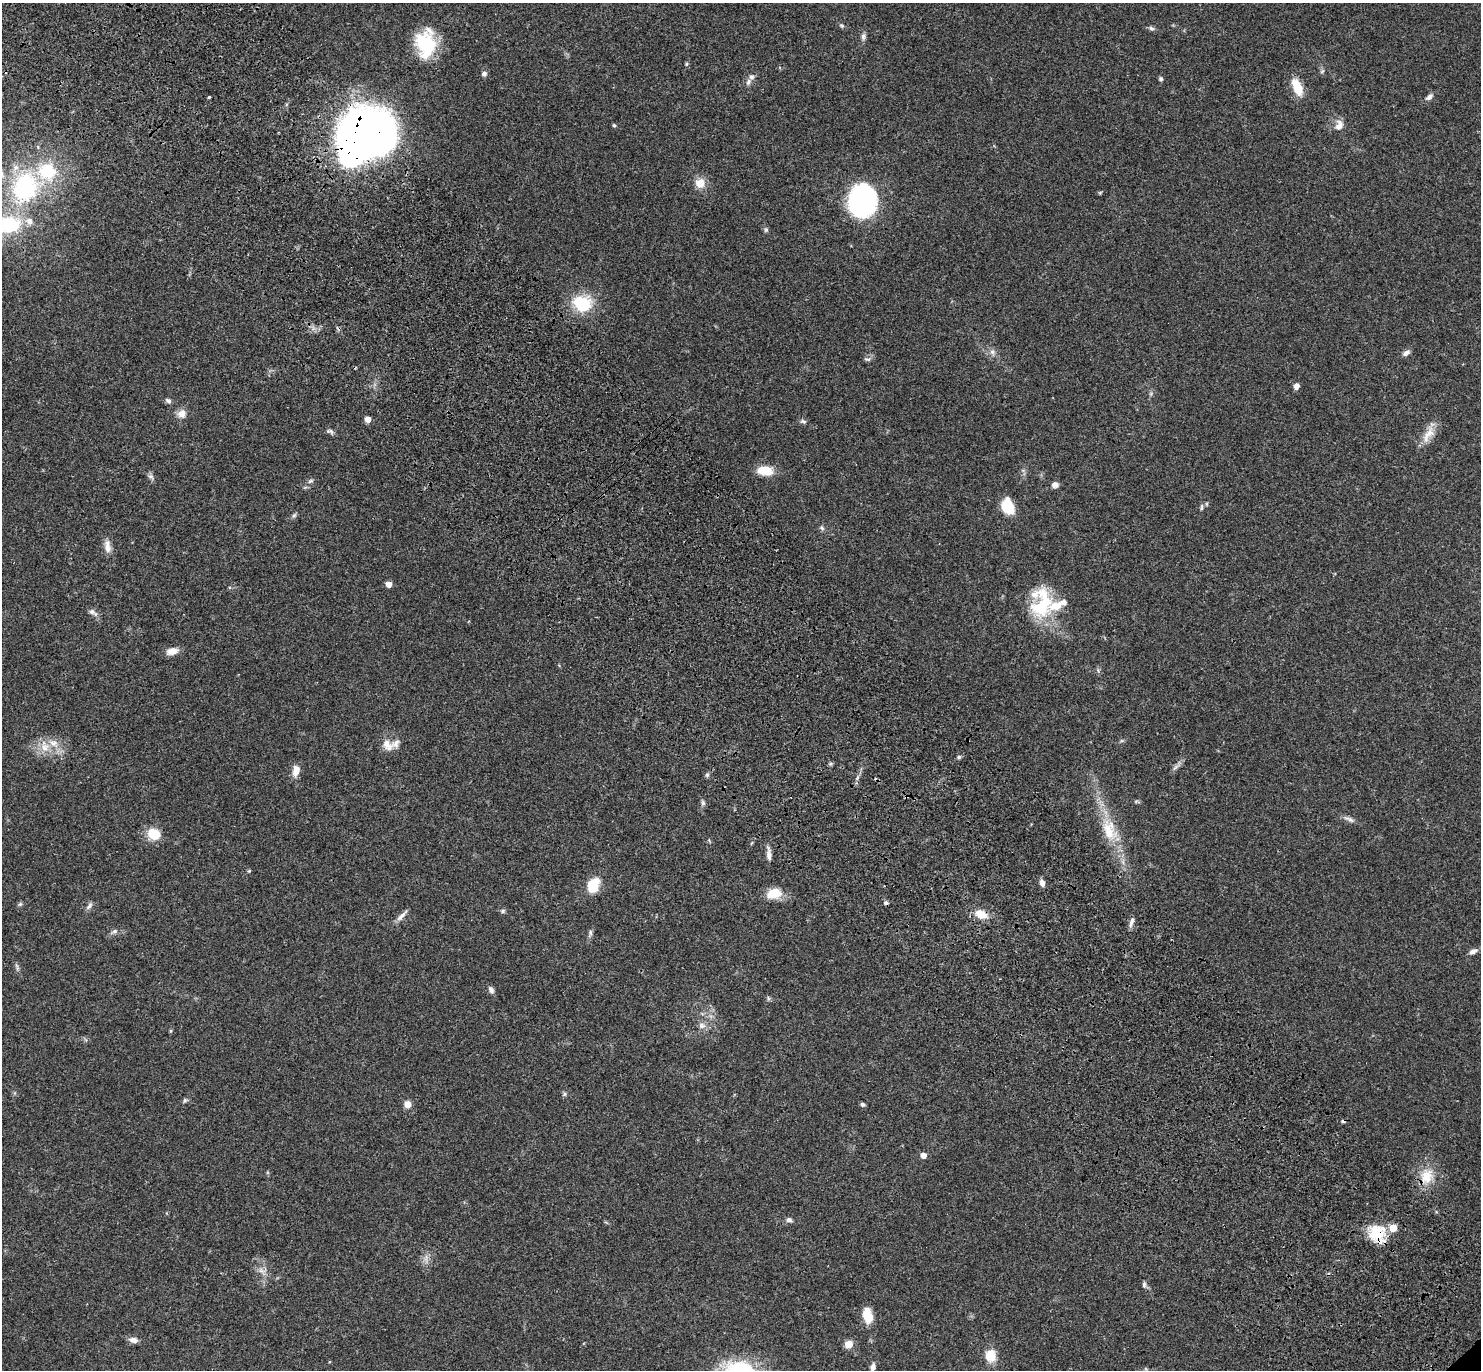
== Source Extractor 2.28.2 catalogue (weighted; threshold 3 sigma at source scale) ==
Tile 11 of 4 x 4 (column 3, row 3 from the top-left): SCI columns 3057-4535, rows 1614-2981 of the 6115 x 6104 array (HDU 1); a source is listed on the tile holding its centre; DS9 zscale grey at full resolution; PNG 1483 x 1372 px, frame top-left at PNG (2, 3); no overlay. Shown black and unused: <1% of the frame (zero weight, under 3 of 4 exposures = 6% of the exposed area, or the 3 px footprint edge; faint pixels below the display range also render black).
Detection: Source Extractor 2.28.2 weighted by HDU 2 'WHT'; one run over the whole footprint, this tile lists its part. Background 0.0501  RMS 0.0055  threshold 0.0245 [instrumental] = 3 sigma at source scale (4.5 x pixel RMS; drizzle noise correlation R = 1.50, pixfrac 1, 0.05/0.05 arcsec/px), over >= 5 px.
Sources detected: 103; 1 inside a brighter object's white glare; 3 cosmic-ray / hot-pixel residue — not listed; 9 inside a brighter listed object's ellipse — not listed separately; the other 90 listed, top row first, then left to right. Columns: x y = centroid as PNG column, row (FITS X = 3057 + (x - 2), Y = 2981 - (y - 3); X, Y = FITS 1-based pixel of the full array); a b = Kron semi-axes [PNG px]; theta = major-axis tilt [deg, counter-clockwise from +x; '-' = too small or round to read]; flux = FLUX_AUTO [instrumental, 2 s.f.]
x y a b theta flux
842 26 8 4 -44 0.89
1151 28 8 5 -29 1.2
863 36 10 6 84 1.7
425 44 31 21 -88 29
686 64 5 4 - 0.68
1322 71 6 3 20 0.69
484 74 6 5 - 1.5
1161 79 5 5 - 0.94
749 82 10 6 61 1.9
1297 87 18 9 -66 12
209 97 3 3 - 0.87
1429 97 10 6 41 2.1
614 125 5 4 - 0.65
1339 125 15 10 66 4
364 133 55 45 -19 300
700 183 13 12 - 5.9
25 188 31 25 73 62
1100 192 6 4 20 0.59
862 201 22 18 88 160
8 225 22 15 5 36
766 230 7 5 69 0.89
582 303 23 19 -14 21
992 352 9 6 -61 1.8
1406 353 10 6 37 1.9
867 359 9 5 -2 1.2
1296 386 7 6 - 2.3
168 401 8 6 -34 1.4
182 414 11 10 - 3.8
368 419 4 4 - 5.1
803 421 9 5 -6 1.2
330 431 11 5 -22 1.4
1428 434 29 10 60 7
765 471 15 9 -5 12
151 476 8 6 -2 1.3
310 481 9 4 27 1.1
1055 485 7 6 - 2.9
1008 507 12 10 -71 20
1202 507 9 4 85 0.97
294 515 6 6 - 0.97
822 528 8 5 -37 1.1
107 546 18 8 -86 3.9
388 584 5 4 - 5.1
1041 605 35 22 46 29
92 612 11 7 -34 2
172 651 15 8 14 4.3
387 745 18 12 -54 5.4
45 747 13 12 - 6.6
959 757 5 5 - 0.82
831 764 5 5 - 0.88
1175 767 13 3 45 1.7
296 771 13 8 76 4.8
707 775 5 5 - 0.95
906 797 5 4 - 0.67
703 803 7 5 -75 1.3
1349 819 18 5 -23 2.3
1109 830 32 18 -73 17
153 834 13 10 -28 13
769 855 14 6 -87 2.8
249 871 5 4 - 0.55
1042 883 8 6 -74 2.5
593 886 14 10 71 14
774 893 19 13 12 8.9
20 904 6 4 43 0.84
89 906 11 5 49 1.6
503 911 7 5 24 0.93
981 914 14 9 -13 7.7
401 916 18 5 46 2.8
1131 922 14 5 70 2.1
114 931 7 5 21 1.3
590 933 13 4 77 1.5
1473 951 11 6 30 2.5
17 967 12 4 -67 1.3
491 990 9 6 -61 1.8
768 998 7 4 -72 0.76
702 1026 10 8 -5 2.6
564 1094 6 5 - 0.94
184 1100 7 5 56 0.94
407 1104 6 6 - 5
862 1104 6 5 - 1.1
923 1155 5 4 - 4.3
1426 1176 22 17 72 12
789 1220 7 5 -5 1.8
1377 1232 22 20 58 15
261 1270 10 5 -33 2.1
1144 1285 9 5 89 1.1
867 1315 18 10 -78 8.6
133 1340 10 6 -9 3.3
848 1344 5 5 - 14
991 1356 15 13 88 8.2
873 1367 11 7 80 2.3
Overlapping masked pixels (flux is a lower limit): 5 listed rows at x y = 364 133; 906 797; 981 914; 1426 1176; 1377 1232
Isophote crosses this tile's border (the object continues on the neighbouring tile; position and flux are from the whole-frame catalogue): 1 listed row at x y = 8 225